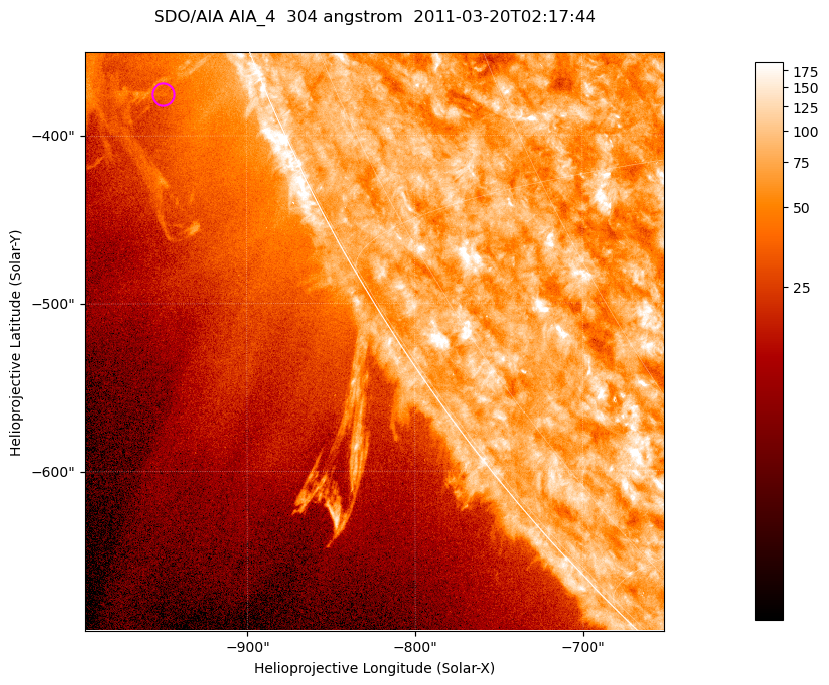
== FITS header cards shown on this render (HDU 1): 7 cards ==
TELESCOP= 'SDO/AIA '           / For AIA: SDO/AIA
INSTRUME= 'AIA_4   '           / For AIA: AIA_ATA1, AIA_ATA2, AIA_ATA3 or AIA_AT
WAVELNTH=                  304 / [angstrom] Wavelength
WAVEUNIT= 'angstrom'           / Wavelength unit: angstrom
DATE-OBS= '2011-03-20T02:17:44.123' / [ISO] Date when observation started; ISO 8
CTYPE1  = 'HPLN-TAN'           / CTYPE1; Typically HPLN
CTYPE2  = 'HPLT-TAN'           / CTYPE2; Typically HPLT

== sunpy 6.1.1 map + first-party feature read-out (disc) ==
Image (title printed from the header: SDO/AIA AIA_4  304 angstrom  2011-03-20T02:17:44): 575 x 575 px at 0.6 arcsec/px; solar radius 964 arcsec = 1606 px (partial field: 1.8% of the solar disc is inside the frame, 43% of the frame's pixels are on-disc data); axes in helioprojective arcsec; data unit not stated in the header (colour bar unlabelled)
Orientation: roll -0.132 deg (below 1 deg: not rotated)
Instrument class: DISC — disc imager (sunpy class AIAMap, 304 A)
Bright regions (active regions / flare kernels): reference = the on-disc median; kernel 5 px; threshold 5 sigma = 108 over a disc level ~75.3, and >= 1.15x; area >= 330 px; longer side >= 7 px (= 4.2 arcsec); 0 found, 0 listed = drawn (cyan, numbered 1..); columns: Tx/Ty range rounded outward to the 2 arcsec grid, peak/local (2 s.f.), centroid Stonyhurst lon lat
Off-limb structures (1.02-1.3 R_sun): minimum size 165 px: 5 found; the strongest spans PA ~110..115 deg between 1.02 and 1.12 R_sun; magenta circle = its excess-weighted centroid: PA ~110 deg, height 1.06 R_sun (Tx ~-950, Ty ~-376 arcsec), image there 1.5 x the reference